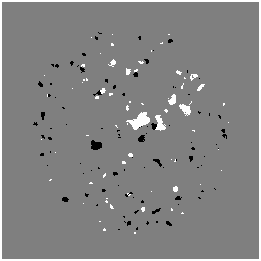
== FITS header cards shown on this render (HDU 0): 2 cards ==
NAXIS1  =                  257  /
NAXIS2  =                  257  /

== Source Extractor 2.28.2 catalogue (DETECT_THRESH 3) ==
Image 257 x 257 px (HDU 0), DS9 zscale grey, 1 PNG px = 1 image px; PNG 261 x 261 px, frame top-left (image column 1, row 257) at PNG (2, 2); no overlay
Background 0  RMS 1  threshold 3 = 3 sigma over >= 5 px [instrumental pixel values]
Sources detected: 51; all 51 listed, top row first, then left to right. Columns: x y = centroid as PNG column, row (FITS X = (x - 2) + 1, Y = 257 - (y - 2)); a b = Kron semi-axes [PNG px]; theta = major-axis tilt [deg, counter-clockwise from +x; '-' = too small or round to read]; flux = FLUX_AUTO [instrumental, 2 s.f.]
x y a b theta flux
112 34 2 2 - 60
169 34 3 2 - 120
91 37 2 2 - 44
161 43 4 3 - 300
112 44 4 3 - 160
151 51 2 2 - 40
100 53 2 2 - 98
112 62 7 5 45 960
140 62 6 3 -17 350
83 65 4 3 - 190
136 70 5 3 - 440
128 71 6 5 - 840
178 72 6 4 -26 820
195 75 6 4 -16 890
191 77 6 3 -75 590
184 78 3 2 - 120
86 79 3 3 - 420
84 80 4 3 - 310
182 86 7 3 70 760
200 87 9 4 46 1500
103 90 4 4 - 130
97 97 4 3 - 250
172 99 10 7 65 1600
129 101 3 3 - 230
190 102 7 3 62 160
142 104 3 2 - 110
223 104 3 2 - 76
127 108 6 4 -88 1200
185 109 13 7 -43 2200
166 110 4 3 - 230
142 118 12 11 - 2000
228 122 2 2 - 45
160 123 15 6 -65 970
193 130 4 3 - 310
41 139 3 2 - 88
55 152 2 2 - 32
130 154 5 4 - 430
123 162 4 4 - 230
221 170 2 2 - 61
104 175 5 3 - 770
50 179 4 3 - 330
90 183 3 3 - 110
200 184 2 2 - 38
175 189 6 5 - 570
106 200 5 3 - 280
111 207 5 3 - 490
143 209 5 4 - 370
182 213 3 3 - 92
100 221 3 2 - 190
104 229 4 3 - 400
134 233 3 3 - 110